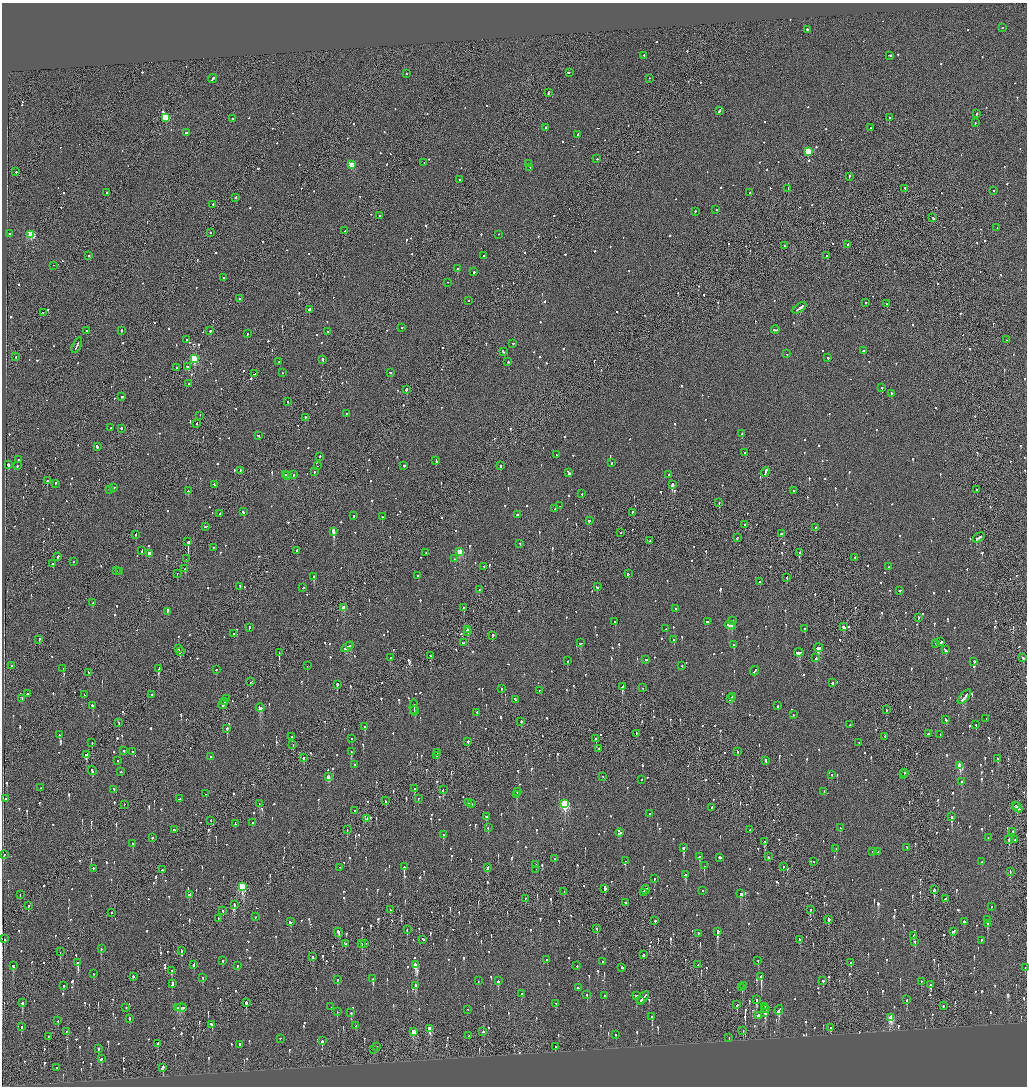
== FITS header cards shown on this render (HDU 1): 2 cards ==
NAXIS1  =                 2050
NAXIS2  =                 2168

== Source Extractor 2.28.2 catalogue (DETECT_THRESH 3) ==
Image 2050 x 2168 px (HDU 1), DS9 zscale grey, zoomed out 1/2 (1 PNG px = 2 x 2 image px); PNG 1029 x 1088 px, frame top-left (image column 2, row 2168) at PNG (2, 3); each listed source drawn as its Kron ellipse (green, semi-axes under 4 px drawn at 4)
Background -0.0981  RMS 0.068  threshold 0.205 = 3 sigma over >= 5 px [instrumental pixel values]
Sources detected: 1563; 67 cannot appear on this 1/2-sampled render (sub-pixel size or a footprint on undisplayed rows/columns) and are neither listed nor drawn; of the other 1496, the 500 brightest by FLUX_AUTO listed and drawn (996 fainter detections omitted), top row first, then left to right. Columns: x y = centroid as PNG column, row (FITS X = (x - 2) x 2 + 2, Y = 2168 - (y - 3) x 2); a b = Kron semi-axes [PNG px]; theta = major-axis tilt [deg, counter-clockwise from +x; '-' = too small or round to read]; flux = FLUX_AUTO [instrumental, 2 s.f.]
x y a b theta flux
1003 28 2 2 - 140
807 30 2 2 - 160
644 56 2 2 - 340
890 56 4 2 - 240
569 73 3 2 - 490
406 74 2 2 - 110
213 79 4 2 - 500
649 79 2 2 - 150
548 93 3 1 - 180
720 111 4 2 - 260
977 114 3 2 - 170
165 118 3 3 - 840
889 118 2 2 - 660
232 119 2 2 - 380
975 123 2 2 - 120
546 128 2 2 - 240
870 128 2 2 - 130
186 133 2 2 - 430
578 135 3 2 - 100
808 152 3 3 - 630
597 159 2 2 - 110
424 163 2 1 - 230
528 164 2 2 - 110
352 165 3 3 - 420
530 168 2 2 - 140
16 172 2 2 - 100
849 177 3 2 - 220
459 180 2 2 - 100
788 189 3 2 - 710
905 189 2 1 - 130
994 191 2 2 - 140
106 193 2 2 - 180
749 193 2 1 - 290
236 198 2 1 - 140
213 205 2 2 - 210
716 210 2 2 - 100
695 212 2 2 - 99
379 216 2 2 - 190
933 218 3 2 - 260
997 228 2 2 - 110
345 231 3 2 - 210
210 233 2 1 - 110
9 234 2 2 - 98
31 235 3 3 - 920
498 235 2 1 - 110
848 245 2 2 - 130
784 246 2 2 - 150
89 256 2 2 - 310
484 256 2 2 - 98
827 256 2 2 - 470
53 266 2 1 - 270
458 269 2 2 - 510
474 272 2 2 - 260
224 278 2 2 - 180
448 283 2 2 - 120
239 299 2 1 - 120
468 301 2 2 - 100
866 303 2 2 - 160
887 304 2 2 - 180
799 308 8 2 36 630
309 310 2 2 - 570
43 313 2 1 - 470
402 328 2 2 - 100
775 330 4 2 - 240
86 331 2 2 - 300
121 331 2 2 - 320
210 331 2 2 - 470
328 332 2 2 - 130
247 334 2 2 - 160
187 340 2 2 - 99
1007 340 2 2 - 150
513 344 2 2 - 250
77 346 8 1 66 560
864 351 2 2 - 2400
503 352 3 2 - 210
787 354 2 2 - 230
16 357 2 2 - 210
828 358 2 2 - 210
194 359 3 3 - 930
322 360 2 2 - 480
278 362 2 1 - 99
508 362 2 2 - 110
187 367 2 2 - 170
176 368 2 2 - 420
283 373 2 2 - 120
390 373 2 2 - 120
255 374 3 2 - 180
189 384 2 2 - 100
882 388 2 2 - 420
406 390 2 2 - 1900
891 394 2 2 - 100
121 397 2 2 - 400
288 402 2 1 - 150
347 414 2 1 - 100
200 416 2 1 - 120
305 418 3 1 - 140
197 424 3 2 - 150
111 428 2 2 - 150
121 429 2 2 - 270
742 434 2 2 - 140
258 436 2 2 - 220
97 447 3 2 - 320
745 453 3 2 - 160
556 455 2 1 - 110
320 457 2 2 - 200
18 460 2 2 - 250
436 461 3 2 - 260
611 463 2 2 - 120
8 465 2 2 - 840
17 466 2 2 - 110
317 466 2 1 - 130
404 466 2 2 - 550
500 466 2 1 - 140
240 471 2 2 - 420
314 472 2 2 - 120
765 472 5 2 - 720
568 473 4 2 - 510
285 475 2 2 - 130
293 475 2 2 - 190
669 475 2 2 - 400
287 476 2 2 - 300
47 481 2 2 - 570
55 484 2 2 - 210
214 485 4 2 - 940
672 485 4 2 - 1200
114 488 2 2 - 110
109 490 2 2 - 130
977 490 2 2 - 260
188 491 2 2 - 230
793 491 2 2 - 210
582 494 2 2 - 180
719 503 2 2 - 130
560 506 2 2 - 150
555 509 2 2 - 98
243 512 3 2 - 470
632 513 3 2 - 180
220 514 2 1 - 150
518 515 3 2 - 210
354 516 2 2 - 170
382 517 2 2 - 320
589 521 2 2 - 390
745 525 2 1 - 360
206 527 3 2 - 140
816 528 2 2 - 110
333 532 4 2 - 4300
621 533 2 2 - 120
782 534 3 2 - 220
136 535 2 2 - 100
737 538 2 2 - 110
979 538 6 2 34 370
649 541 2 1 - 190
188 542 2 2 - 2100
520 544 2 1 - 110
213 548 2 2 - 230
142 551 3 2 - 160
297 551 2 2 - 290
460 552 3 3 - 580
426 553 2 2 - 120
799 553 2 2 - 520
149 554 2 2 - 120
58 557 3 2 - 140
855 558 2 2 - 180
186 559 2 2 - 110
454 559 2 2 - 160
73 562 2 2 - 510
52 564 3 2 - 200
484 567 2 2 - 100
889 567 2 2 - 99
185 569 3 2 - 140
116 571 2 2 - 150
119 572 2 2 - 100
177 574 2 1 - 110
628 574 2 2 - 300
418 576 2 2 - 280
314 577 2 2 - 1500
787 578 2 1 - 100
760 582 2 1 - 440
240 587 3 1 - 200
597 587 2 2 - 130
303 588 2 2 - 140
479 590 2 1 - 160
900 591 2 2 - 120
93 603 2 2 - 110
343 608 3 2 - 200
464 608 2 2 - 240
675 609 2 2 - 110
167 612 2 2 - 140
918 618 2 2 - 150
733 621 2 2 - 240
615 622 2 2 - 250
707 622 2 2 - 120
730 626 6 2 -10 370
844 627 4 2 - 260
249 628 3 2 - 200
666 629 2 2 - 670
805 629 2 1 - 230
467 630 3 2 - 830
468 632 2 2 - 370
234 634 2 2 - 130
492 636 3 2 - 510
39 640 3 2 - 180
674 640 2 2 - 300
941 642 2 2 - 410
463 643 2 2 - 120
581 643 3 2 - 150
936 644 2 2 - 140
734 645 2 2 - 200
350 646 4 2 - 390
347 647 7 2 32 590
818 648 5 2 - 500
179 649 2 2 - 190
945 650 4 2 - 320
180 652 2 1 - 180
279 653 2 1 - 500
799 653 5 2 - 380
430 656 2 2 - 360
390 658 2 2 - 100
816 658 2 2 - 500
1023 658 2 2 - 140
646 660 3 2 - 120
568 661 2 2 - 120
974 662 2 2 - 210
11 666 2 2 - 250
307 666 2 1 - 310
682 666 2 2 - 140
63 669 2 1 - 230
159 669 3 2 - 210
216 670 2 2 - 110
755 671 5 2 - 620
89 673 3 2 - 190
251 682 3 1 - 160
832 683 2 2 - 350
337 685 2 2 - 1000
622 687 4 2 - 1200
643 688 2 2 - 120
501 689 2 2 - 110
539 691 2 1 - 120
27 694 2 2 - 400
84 695 2 2 - 100
152 695 2 1 - 260
732 697 3 2 - 360
964 697 9 2 48 520
22 699 2 2 - 130
226 699 3 1 - 200
730 699 3 2 - 790
515 700 3 2 - 260
225 702 2 1 - 140
223 704 5 2 - 360
93 706 3 2 - 340
778 706 2 2 - 120
414 707 7 2 87 400
260 708 4 2 - 430
886 710 2 1 - 140
414 711 4 1 - 300
477 713 2 2 - 220
794 715 2 2 - 130
986 719 2 1 - 200
946 720 3 2 - 190
521 722 2 2 - 170
119 723 2 1 - 450
850 725 2 2 - 180
976 725 2 2 - 330
365 727 3 2 - 410
227 729 2 2 - 480
636 734 2 1 - 160
929 734 2 2 - 230
59 735 3 2 - 300
940 735 2 1 - 190
291 737 2 2 - 110
885 737 2 2 - 180
351 739 2 2 - 110
596 739 2 1 - 260
468 742 2 2 - 250
92 743 3 2 - 150
859 743 2 1 - 110
293 745 3 1 - 190
598 749 2 2 - 110
124 751 2 2 - 290
133 752 2 2 - 150
351 752 2 2 - 380
737 752 2 2 - 240
437 753 3 2 - 220
86 755 3 2 - 580
436 756 2 2 - 110
210 757 2 2 - 280
304 758 2 2 - 180
998 759 2 2 - 470
118 761 2 2 - 150
766 761 3 2 - 350
355 765 2 2 - 100
960 766 3 3 - 540
92 771 5 2 - 400
121 772 2 2 - 150
904 773 2 2 - 160
831 775 2 2 - 230
903 775 2 1 - 210
328 777 2 2 - 190
603 777 2 1 - 110
641 780 2 2 - 110
961 782 2 2 - 110
41 788 2 2 - 120
414 789 3 2 - 150
114 790 2 2 - 120
443 790 3 1 - 460
517 792 3 2 - 170
824 792 2 2 - 100
206 794 2 2 - 320
516 795 2 2 - 280
5 799 2 2 - 310
180 799 3 1 - 200
418 799 2 1 - 320
385 801 3 2 - 120
468 803 2 1 - 110
259 804 2 2 - 120
472 804 2 1 - 370
565 804 4 3 - 1700
124 805 2 1 - 100
1016 806 2 1 - 290
712 808 2 2 - 480
1017 808 5 2 - 580
354 811 2 2 - 99
649 814 2 2 - 160
487 817 3 2 - 130
952 817 2 2 - 2100
367 819 4 2 - 210
211 821 2 1 - 290
252 823 2 2 - 210
235 824 3 2 - 270
488 828 2 2 - 120
840 828 2 2 - 110
174 830 2 2 - 510
347 830 2 1 - 180
750 830 2 2 - 290
1013 832 2 2 - 140
619 833 4 2 - 230
443 835 2 2 - 150
152 838 2 2 - 180
988 838 2 2 - 120
1009 840 2 2 - 160
1015 840 2 2 - 110
764 842 2 2 - 200
133 844 2 2 - 170
683 848 3 2 - 810
907 848 2 2 - 190
836 849 2 2 - 100
873 852 2 1 - 190
878 852 2 2 - 140
4 855 2 1 - 280
699 857 3 2 - 560
768 857 2 2 - 270
720 858 2 2 - 1000
555 859 2 2 - 99
625 861 2 2 - 340
814 862 2 1 - 120
981 862 2 2 - 100
536 865 2 2 - 150
704 866 2 2 - 160
404 867 2 2 - 740
783 867 2 1 - 520
339 868 2 1 - 140
487 868 3 2 - 170
93 869 2 2 - 150
162 870 2 2 - 530
536 870 2 1 - 110
1010 872 3 2 - 250
686 875 3 2 - 170
654 879 2 1 - 170
242 887 4 3 - 1200
605 889 2 2 - 360
645 890 4 2 - 290
934 890 3 2 - 600
703 891 2 2 - 110
564 892 2 2 - 280
643 892 3 2 - 110
741 894 3 2 - 250
20 895 2 1 - 160
189 895 3 2 - 140
525 899 2 1 - 110
945 899 3 2 - 130
625 903 2 2 - 110
234 905 2 2 - 780
28 906 3 2 - 190
991 907 2 2 - 240
390 910 2 2 - 140
810 910 3 2 - 120
223 911 2 2 - 170
111 913 2 1 - 110
255 917 2 2 - 130
218 919 2 2 - 170
828 920 3 2 - 160
987 920 2 2 - 110
655 921 2 2 - 420
290 922 2 2 - 470
964 922 2 2 - 290
987 924 2 2 - 520
597 929 2 2 - 190
407 930 2 2 - 100
717 932 3 2 - 1900
953 932 4 2 - 180
338 933 5 2 - 430
698 934 2 2 - 310
913 936 3 2 - 300
4 939 2 2 - 140
423 940 2 2 - 120
800 940 2 2 - 200
981 941 3 2 - 130
915 942 2 2 - 150
345 944 3 2 - 200
362 944 2 2 - 120
365 944 2 2 - 160
101 949 2 2 - 200
181 950 3 2 - 110
60 952 2 1 - 100
643 955 3 2 - 1700
313 957 3 2 - 150
546 960 2 2 - 110
222 961 2 1 - 190
758 961 2 2 - 280
603 962 2 2 - 120
78 963 2 2 - 3500
851 963 2 2 - 300
194 965 4 2 - 190
415 965 3 2 - 320
698 965 2 1 - 170
13 966 3 2 - 250
237 966 2 2 - 110
577 966 2 2 - 240
622 968 2 2 - 590
1025 968 2 2 - 120
172 971 2 2 - 300
93 974 2 2 - 120
133 977 2 2 - 260
761 977 3 2 - 2600
203 978 3 2 - 160
373 979 2 2 - 330
338 980 2 2 - 190
478 981 2 2 - 230
498 981 3 2 - 210
823 981 2 2 - 250
921 982 2 1 - 280
172 984 3 2 - 300
930 985 2 2 - 280
63 986 2 2 - 150
415 986 2 2 - 410
744 986 2 2 - 100
578 988 3 2 - 130
742 988 2 2 - 100
521 994 2 2 - 180
587 995 2 2 - 220
605 996 2 2 - 110
636 996 2 2 - 580
643 998 7 2 48 710
756 1000 3 2 - 680
907 1000 3 2 - 140
641 1001 3 2 - 350
22 1003 2 2 - 480
246 1003 3 2 - 390
556 1004 2 2 - 140
737 1005 2 2 - 450
943 1006 2 2 - 200
331 1007 2 1 - 160
765 1007 2 1 - 230
126 1008 2 2 - 100
177 1008 4 2 - 270
181 1008 5 1 - 350
766 1009 2 2 - 580
468 1010 2 2 - 100
779 1010 5 2 - 460
337 1012 2 2 - 120
351 1013 3 2 - 260
765 1013 3 2 - 1100
758 1016 2 2 - 10000
652 1017 2 2 - 520
891 1018 4 3 - 730
130 1019 3 2 - 110
58 1021 2 2 - 100
212 1025 3 2 - 240
356 1026 2 2 - 190
21 1027 2 2 - 280
831 1028 3 2 - 120
430 1029 4 3 - 430
743 1031 2 2 - 110
67 1032 2 1 - 190
413 1032 4 2 - 290
483 1032 2 2 - 300
616 1035 2 2 - 490
469 1036 2 2 - 130
48 1037 2 2 - 120
729 1038 2 1 - 120
280 1039 2 2 - 120
322 1041 3 2 - 760
158 1044 3 2 - 100
240 1045 2 2 - 320
377 1047 2 1 - 98
555 1047 2 2 - 460
98 1049 2 2 - 930
373 1050 2 2 - 100
101 1059 3 2 - 180
57 1068 2 2 - 120
163 1068 4 2 - 760
At the frame edge (FLAGS 8, measured only in part): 1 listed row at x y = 1025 968
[996 fainter detections neither listed nor drawn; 67 sub-pixel or undisplayed-footprint detections neither listed nor drawn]